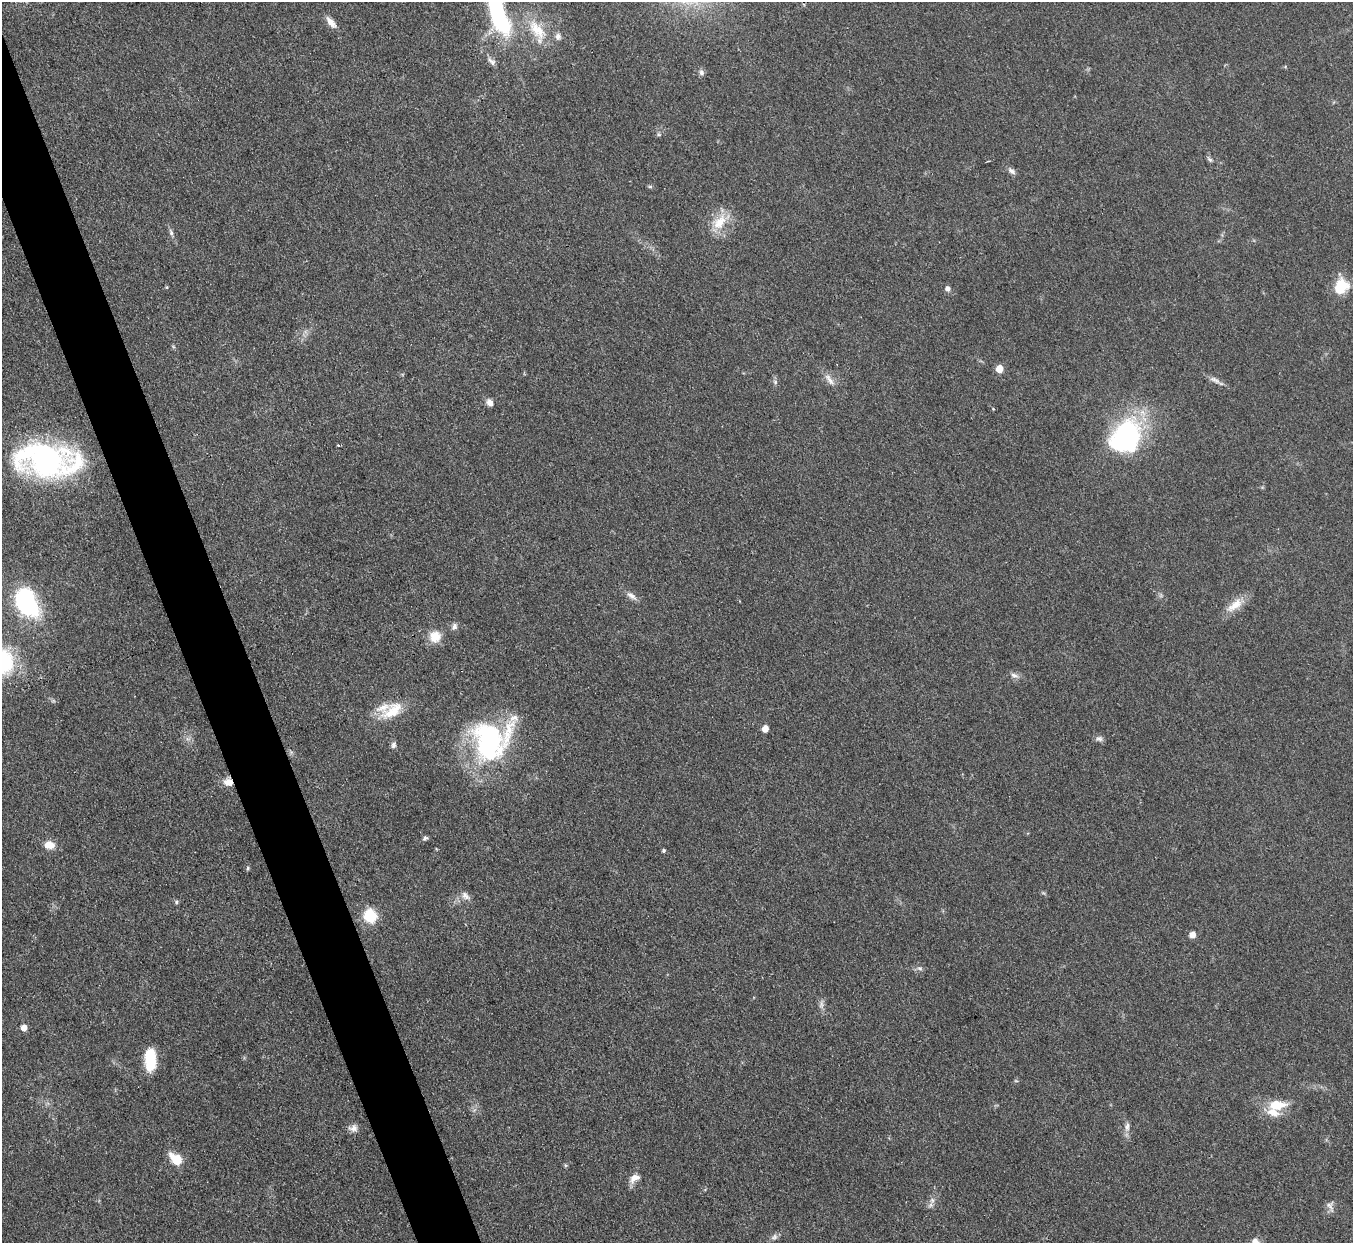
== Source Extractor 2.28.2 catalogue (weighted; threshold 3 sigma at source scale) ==
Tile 11 of 4 x 4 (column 3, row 3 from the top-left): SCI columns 2704-4054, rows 1517-2757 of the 5406 x 5391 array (HDU 1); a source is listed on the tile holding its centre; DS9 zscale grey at full resolution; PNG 1355 x 1245 px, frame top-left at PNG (2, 2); no overlay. Shown black and unused: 4% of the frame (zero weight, under 3 of 4 exposures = <1% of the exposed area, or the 3 px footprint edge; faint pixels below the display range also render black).
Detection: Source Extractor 2.28.2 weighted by HDU 2 'WHT'; one run over the whole footprint, this tile lists its part. Background 0.0857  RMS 0.0062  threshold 0.0278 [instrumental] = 3 sigma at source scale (4.5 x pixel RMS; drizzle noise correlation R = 1.50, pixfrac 1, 0.05/0.05 arcsec/px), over >= 5 px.
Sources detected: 61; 1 too faint to see at this stretch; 2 inside a brighter object's white glare — not listed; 3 inside a brighter listed object's ellipse — not listed separately; the other 55 listed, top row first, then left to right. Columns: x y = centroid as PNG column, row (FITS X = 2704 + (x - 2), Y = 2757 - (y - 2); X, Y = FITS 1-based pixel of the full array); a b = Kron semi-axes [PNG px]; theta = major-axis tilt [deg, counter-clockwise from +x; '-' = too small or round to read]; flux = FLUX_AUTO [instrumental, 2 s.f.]
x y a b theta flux
500 19 35 20 -66 59
331 22 18 7 -50 4.9
537 31 37 16 -62 20
558 37 9 7 -85 2.6
492 61 14 6 -43 2.8
701 72 9 6 -61 2
659 134 6 5 - 1
1210 159 9 5 -41 1.3
1012 171 11 6 -32 2.4
650 187 6 4 -1 0.87
719 222 24 16 52 15
171 232 9 5 -66 1.8
1341 286 19 16 60 15
167 287 5 3 - 0.61
947 288 7 7 - 2
999 369 5 5 - 12
829 380 20 7 -53 4.7
1215 380 17 6 -27 3.5
775 382 6 4 -49 1.2
490 403 8 7 - 3.5
1126 437 26 22 58 130
338 445 5 3 - 0.59
46 460 54 27 -5 190
631 596 17 7 -38 3.7
27 602 36 22 -60 65
1235 605 28 11 38 9.7
454 626 9 7 69 2.4
435 637 14 13 - 11
1014 675 13 6 -26 2.6
393 711 36 16 30 18
765 729 5 5 - 7.1
1099 739 10 7 -9 2.2
490 740 50 41 -69 94
393 745 9 6 77 1.9
228 782 11 8 -12 6.2
425 838 7 5 35 1.4
49 845 13 10 -6 6.8
663 851 4 4 - 1.1
248 868 6 4 75 0.92
465 896 13 8 -47 3.7
176 902 6 5 - 1
370 916 7 6 - 82
1192 935 5 5 - 6.3
920 968 7 5 -20 1.6
24 1028 5 5 - 5.5
150 1060 23 11 -89 22
1276 1105 23 11 1 15
1127 1127 15 6 85 3.2
353 1128 12 9 -1 3.5
176 1160 8 6 -46 32
634 1178 15 9 34 5
930 1205 9 7 49 2.3
1330 1206 15 9 -75 3.1
774 1237 10 7 38 2.3
1255 1241 7 6 - 3.4
Overlapping masked pixels (flux is a lower limit): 1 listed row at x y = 228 782
Isophote crosses this tile's border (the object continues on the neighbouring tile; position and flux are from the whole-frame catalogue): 1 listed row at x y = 1255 1241